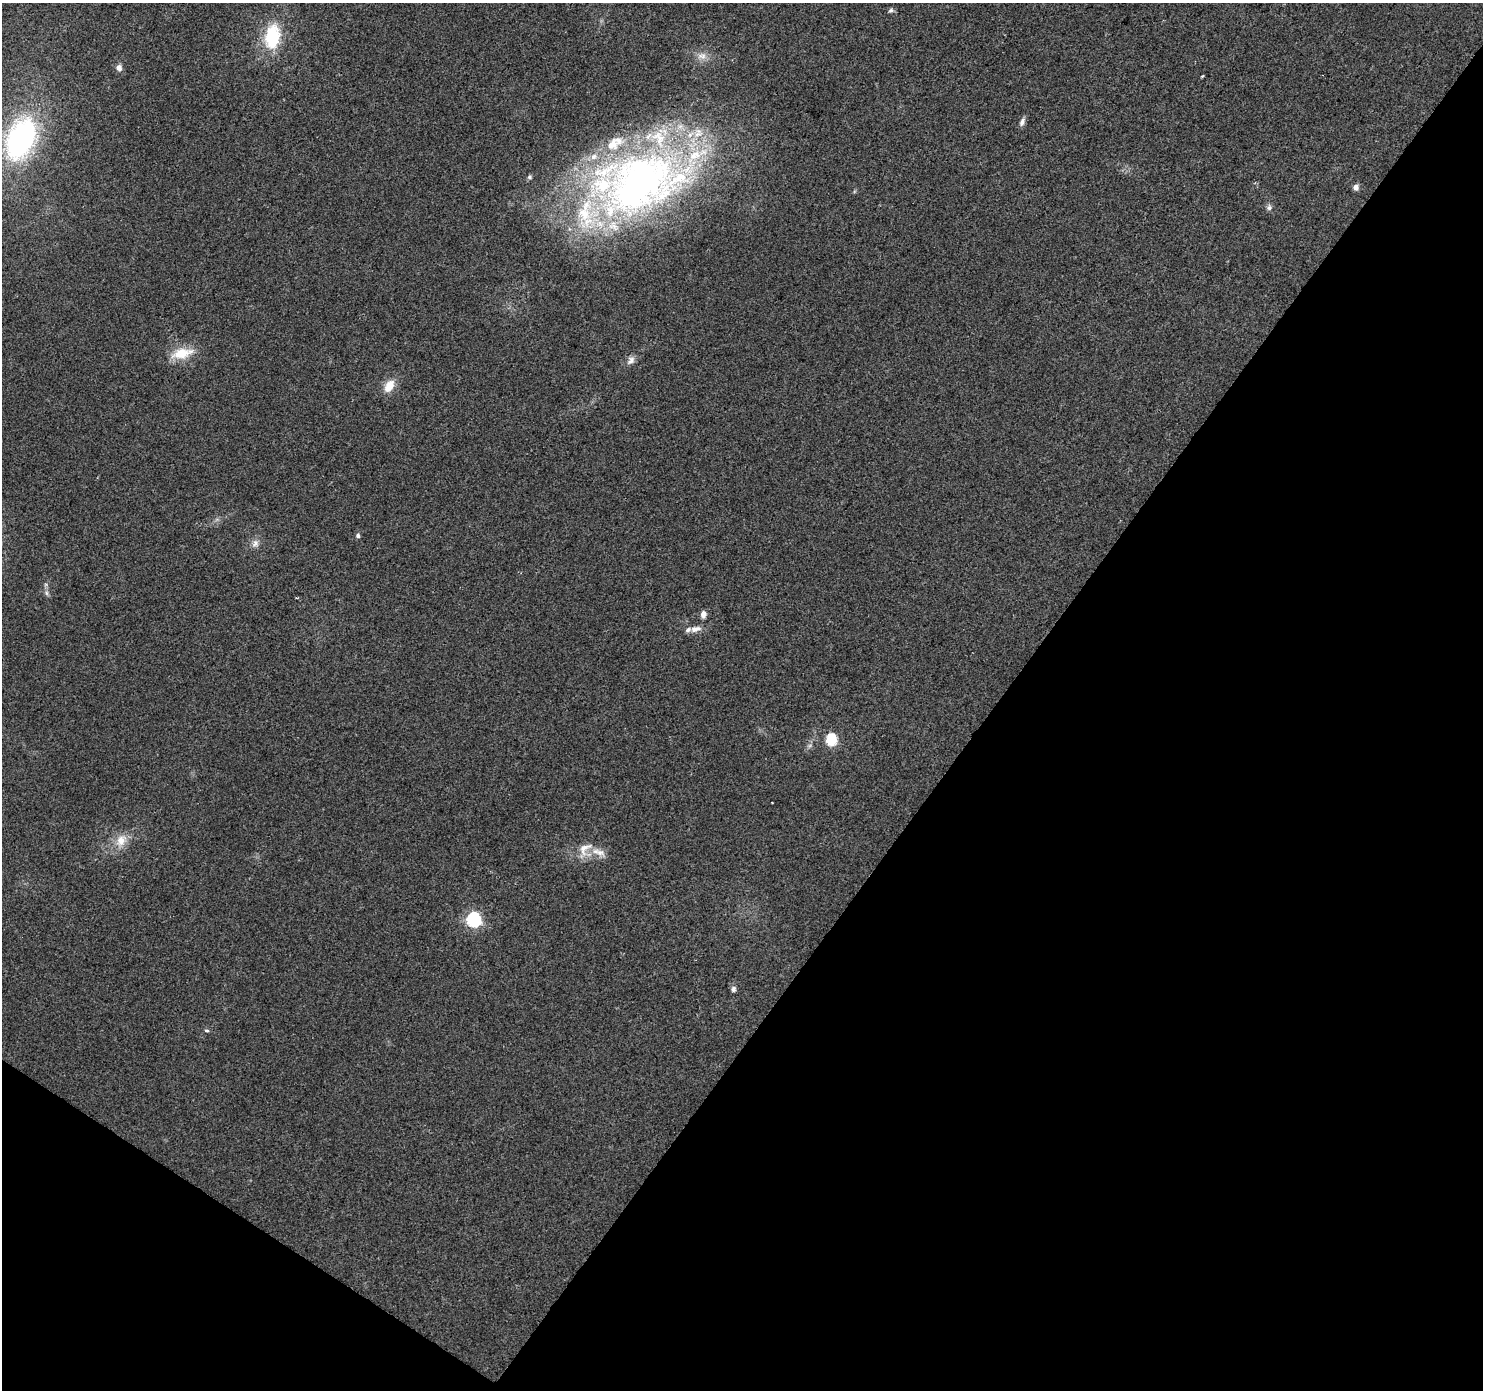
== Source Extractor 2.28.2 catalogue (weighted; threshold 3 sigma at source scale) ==
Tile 15 of 4 x 4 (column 3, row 4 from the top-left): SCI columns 2964-4444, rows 184-1571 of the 5931 x 5986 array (HDU 1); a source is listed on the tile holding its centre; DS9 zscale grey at full resolution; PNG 1485 x 1392 px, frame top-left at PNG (2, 3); no overlay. Shown black and unused: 37% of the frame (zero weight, under 2 of 3 exposures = <1% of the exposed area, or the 3 px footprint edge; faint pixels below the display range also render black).
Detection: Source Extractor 2.28.2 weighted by HDU 2 'WHT'; one run over the whole footprint, this tile lists its part. Background 0.054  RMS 0.0069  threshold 0.0311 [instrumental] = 3 sigma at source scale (4.5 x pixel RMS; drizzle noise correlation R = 1.50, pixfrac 1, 0.0396/0.0396 arcsec/px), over >= 5 px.
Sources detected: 35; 10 inside a brighter listed object's ellipse — not listed separately; the other 25 listed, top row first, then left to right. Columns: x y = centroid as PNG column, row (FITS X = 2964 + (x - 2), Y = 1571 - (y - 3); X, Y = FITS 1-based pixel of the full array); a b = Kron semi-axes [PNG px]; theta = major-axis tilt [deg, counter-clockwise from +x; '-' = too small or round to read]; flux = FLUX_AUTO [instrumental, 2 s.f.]
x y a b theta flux
891 10 7 5 16 1.5
272 37 32 19 82 35
702 56 11 10 - 5.4
119 68 9 8 - 3.2
1202 76 3 2 - 1
1022 122 11 6 69 2.8
21 139 43 26 67 150
529 177 6 6 - 1.3
640 183 118 78 19 420
1356 187 7 6 - 3
1269 207 8 7 - 2.1
182 353 29 13 13 17
631 360 13 8 52 3.7
389 386 15 9 58 11
358 536 5 4 - 1.9
255 544 11 9 65 3.7
46 593 7 4 -89 1.6
703 614 7 6 - 3.9
696 629 16 8 13 4.9
831 740 6 6 - 63
121 841 19 13 58 10
585 849 26 15 44 12
474 920 7 6 - 140
733 989 8 6 77 2
207 1030 4 4 - 1.8
Isophote crosses this tile's border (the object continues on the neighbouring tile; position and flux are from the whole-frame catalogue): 1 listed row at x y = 21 139